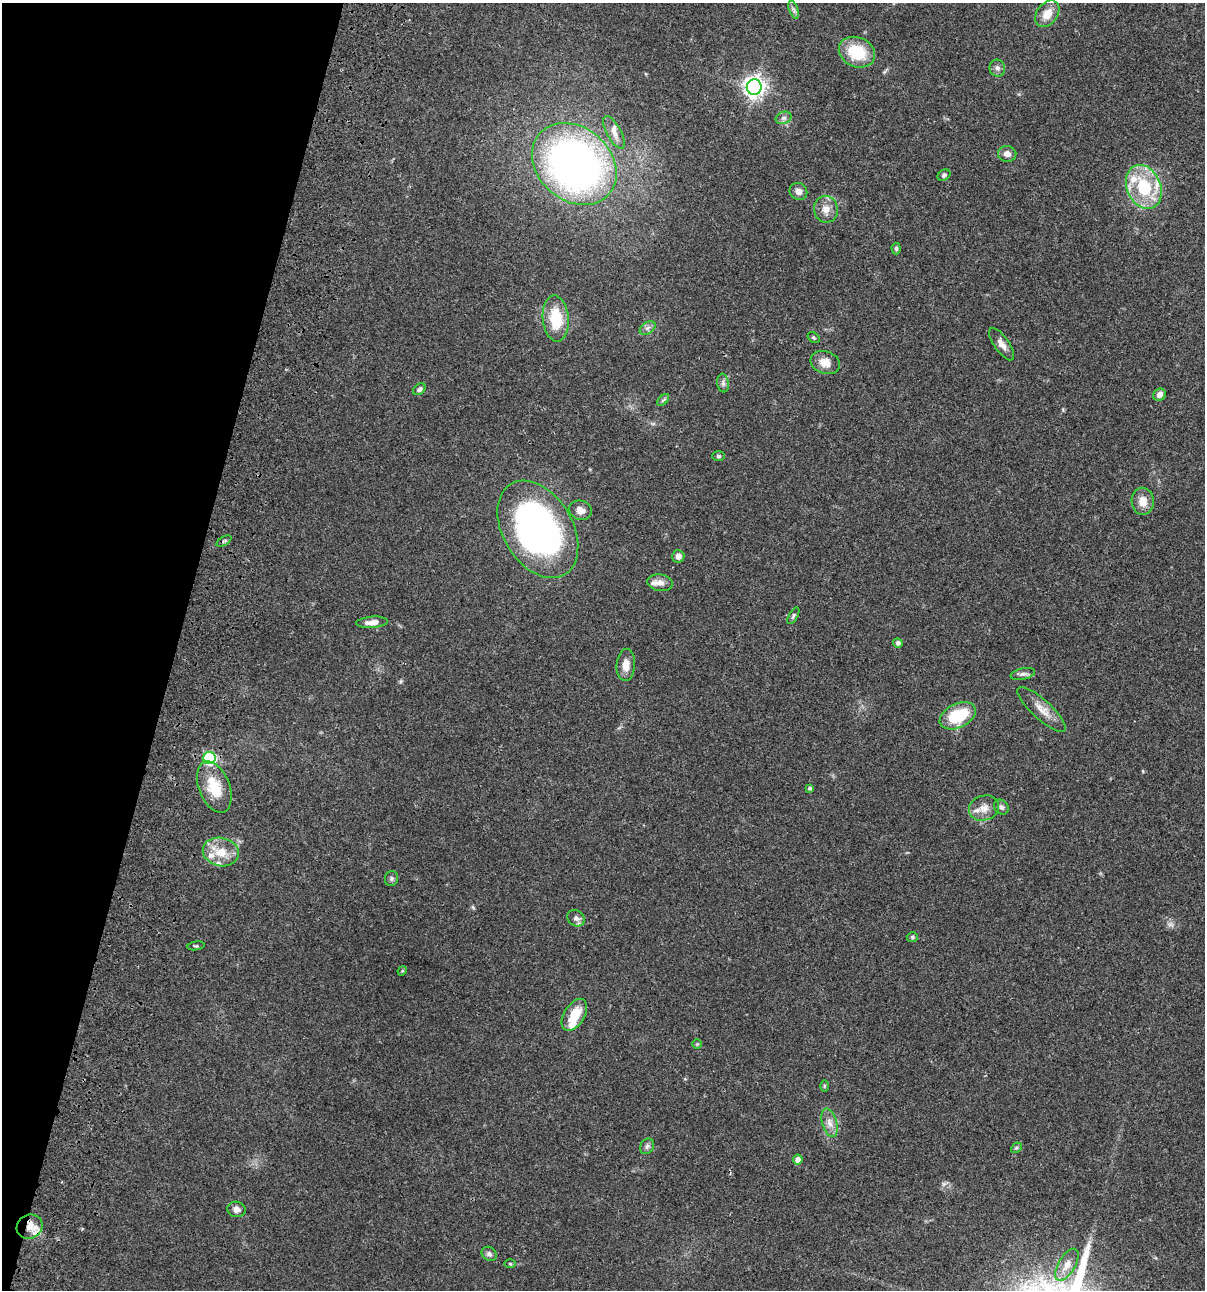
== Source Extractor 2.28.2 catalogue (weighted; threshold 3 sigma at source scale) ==
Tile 9 of 4 x 4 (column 1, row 3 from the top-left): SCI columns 235-1437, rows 1408-2695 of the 5405 x 5389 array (HDU 1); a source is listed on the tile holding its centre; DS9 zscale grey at full resolution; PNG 1207 x 1292 px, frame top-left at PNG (2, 3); each listed source drawn as its Kron ellipse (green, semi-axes under 4 px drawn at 4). Shown black and unused: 15% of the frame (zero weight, under 3 of 4 exposures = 9% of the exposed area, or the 3 px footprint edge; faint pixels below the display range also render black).
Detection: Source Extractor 2.28.2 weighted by HDU 2 'WHT'; one run over the whole footprint, this tile lists its part. Background 0.0456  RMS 0.0054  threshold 0.0245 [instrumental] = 3 sigma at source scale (4.5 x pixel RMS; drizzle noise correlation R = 1.50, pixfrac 1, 0.05/0.05 arcsec/px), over >= 5 px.
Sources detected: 68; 1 too faint to see at this stretch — neither listed nor drawn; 7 inside a brighter listed object's ellipse — not listed separately; the other 60 listed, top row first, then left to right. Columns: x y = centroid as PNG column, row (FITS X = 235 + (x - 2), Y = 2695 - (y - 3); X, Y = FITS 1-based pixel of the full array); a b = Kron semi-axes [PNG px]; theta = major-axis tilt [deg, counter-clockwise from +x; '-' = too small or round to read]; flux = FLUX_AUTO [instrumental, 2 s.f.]
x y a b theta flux
794 10 9 4 -71 1.3
1047 14 15 10 52 6.8
857 52 19 14 -24 20
997 68 8 7 - 1.8
754 87 8 7 - 340
784 118 8 6 20 1.5
614 132 18 7 -62 4
1007 154 9 8 - 2.8
574 164 46 36 -41 280
944 175 7 5 31 1
1144 187 23 17 -67 27
798 191 9 8 - 3.1
826 209 13 12 - 5.2
896 248 6 4 -87 1
556 318 23 13 -84 18
648 328 9 5 34 1.7
813 338 6 4 -34 0.73
1002 344 19 7 -55 3.6
825 362 15 11 -18 5.9
723 383 9 6 -83 1.5
419 389 7 5 36 1.5
1159 395 7 5 44 3
663 400 7 4 44 0.97
718 456 6 5 - 0.96
1143 501 13 11 -88 5.8
580 510 11 9 -14 4
538 529 53 35 -59 190
224 541 8 3 32 0.91
678 556 6 6 - 2.9
660 583 13 8 -9 3.3
793 616 9 4 60 1
372 622 16 5 5 4
898 643 5 4 - 1.6
626 665 16 9 87 4.8
1023 674 12 5 12 1.9
1042 709 31 9 -42 6.9
958 716 19 12 25 24
209 758 6 6 - 59
214 787 27 15 -68 16
810 788 4 4 - 1.2
1001 807 8 6 -44 1.8
984 808 15 12 20 5.4
221 852 18 14 -12 10
391 878 7 6 - 1.2
576 918 9 7 -36 2.4
912 937 5 4 - 0.86
196 946 9 2 10 0.63
402 971 5 4 - 0.53
574 1015 18 10 59 11
697 1044 5 5 - 0.66
824 1086 6 4 89 0.66
830 1123 15 7 -73 3.9
647 1146 8 6 57 1.5
1016 1148 6 4 43 0.76
798 1160 5 5 - 2.8
236 1209 9 7 -13 2.8
30 1227 13 12 - 7.8
489 1254 8 6 -35 1.5
510 1264 6 4 -1 0.6
1067 1265 18 8 59 5
Overlapping masked pixels (flux is a lower limit): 1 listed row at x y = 30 1227